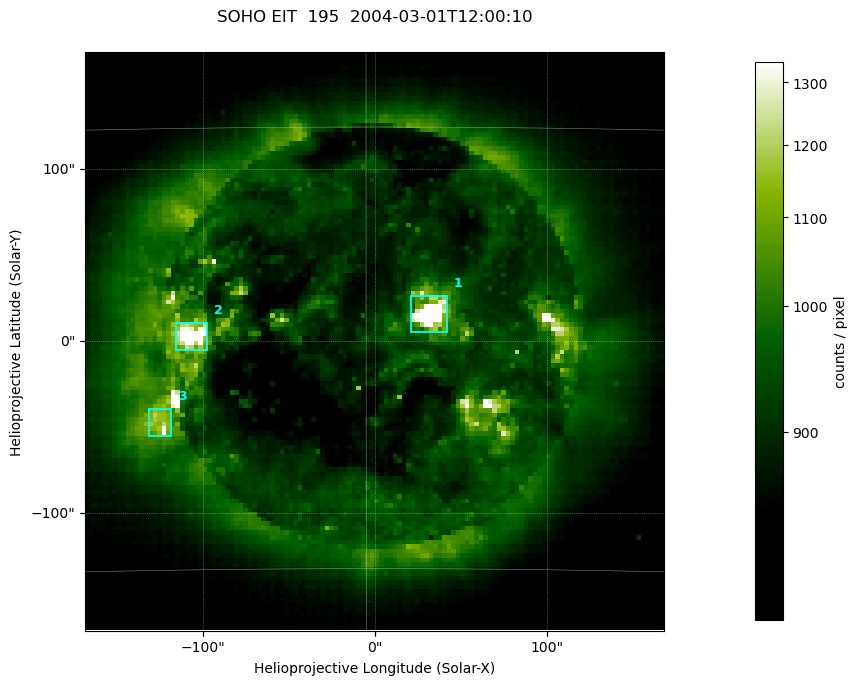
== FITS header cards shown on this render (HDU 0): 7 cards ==
TELESCOP= 'SOHO'               /
INSTRUME= 'EIT'                /
WAVELNTH=                  195 / 171 = Fe IX/X, 195 = Fe XII,
DATE-OBS= '2004-03-01T12:00:10.575' / UTC at spacecraft
CTYPE1  = 'Solar-X '           /
CTYPE2  = 'Solar-Y '           /
BUNIT   = 'counts / pixel    ' /

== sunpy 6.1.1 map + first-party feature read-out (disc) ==
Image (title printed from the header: SOHO EIT  195  2004-03-01T12:00:10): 128 x 128 px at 2.63 arcsec/px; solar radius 979 arcsec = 372 px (partial field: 3.8% of the solar disc is inside the frame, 100% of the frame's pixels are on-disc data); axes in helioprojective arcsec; data unit counts / pixel (BUNIT, on the colour bar)
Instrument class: DISC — disc imager (sunpy class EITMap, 195 A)
Bright regions (active regions / flare kernels): reference = the on-disc median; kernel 3 px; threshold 5 sigma = 243 counts / pixel over a disc level ~897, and >= 1.15x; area >= 16 px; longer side >= 3 px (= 7.9 arcsec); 3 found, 3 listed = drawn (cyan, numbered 1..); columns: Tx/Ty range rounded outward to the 10 arcsec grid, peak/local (2 s.f.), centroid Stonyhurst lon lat
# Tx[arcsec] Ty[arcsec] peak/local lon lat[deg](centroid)
1 20..50 0..30 1.9 +2 -6
2 -120..-90 -10..10 1.6 -6 -7
3 -140..-110 -60..-40 1.3 -7 -10